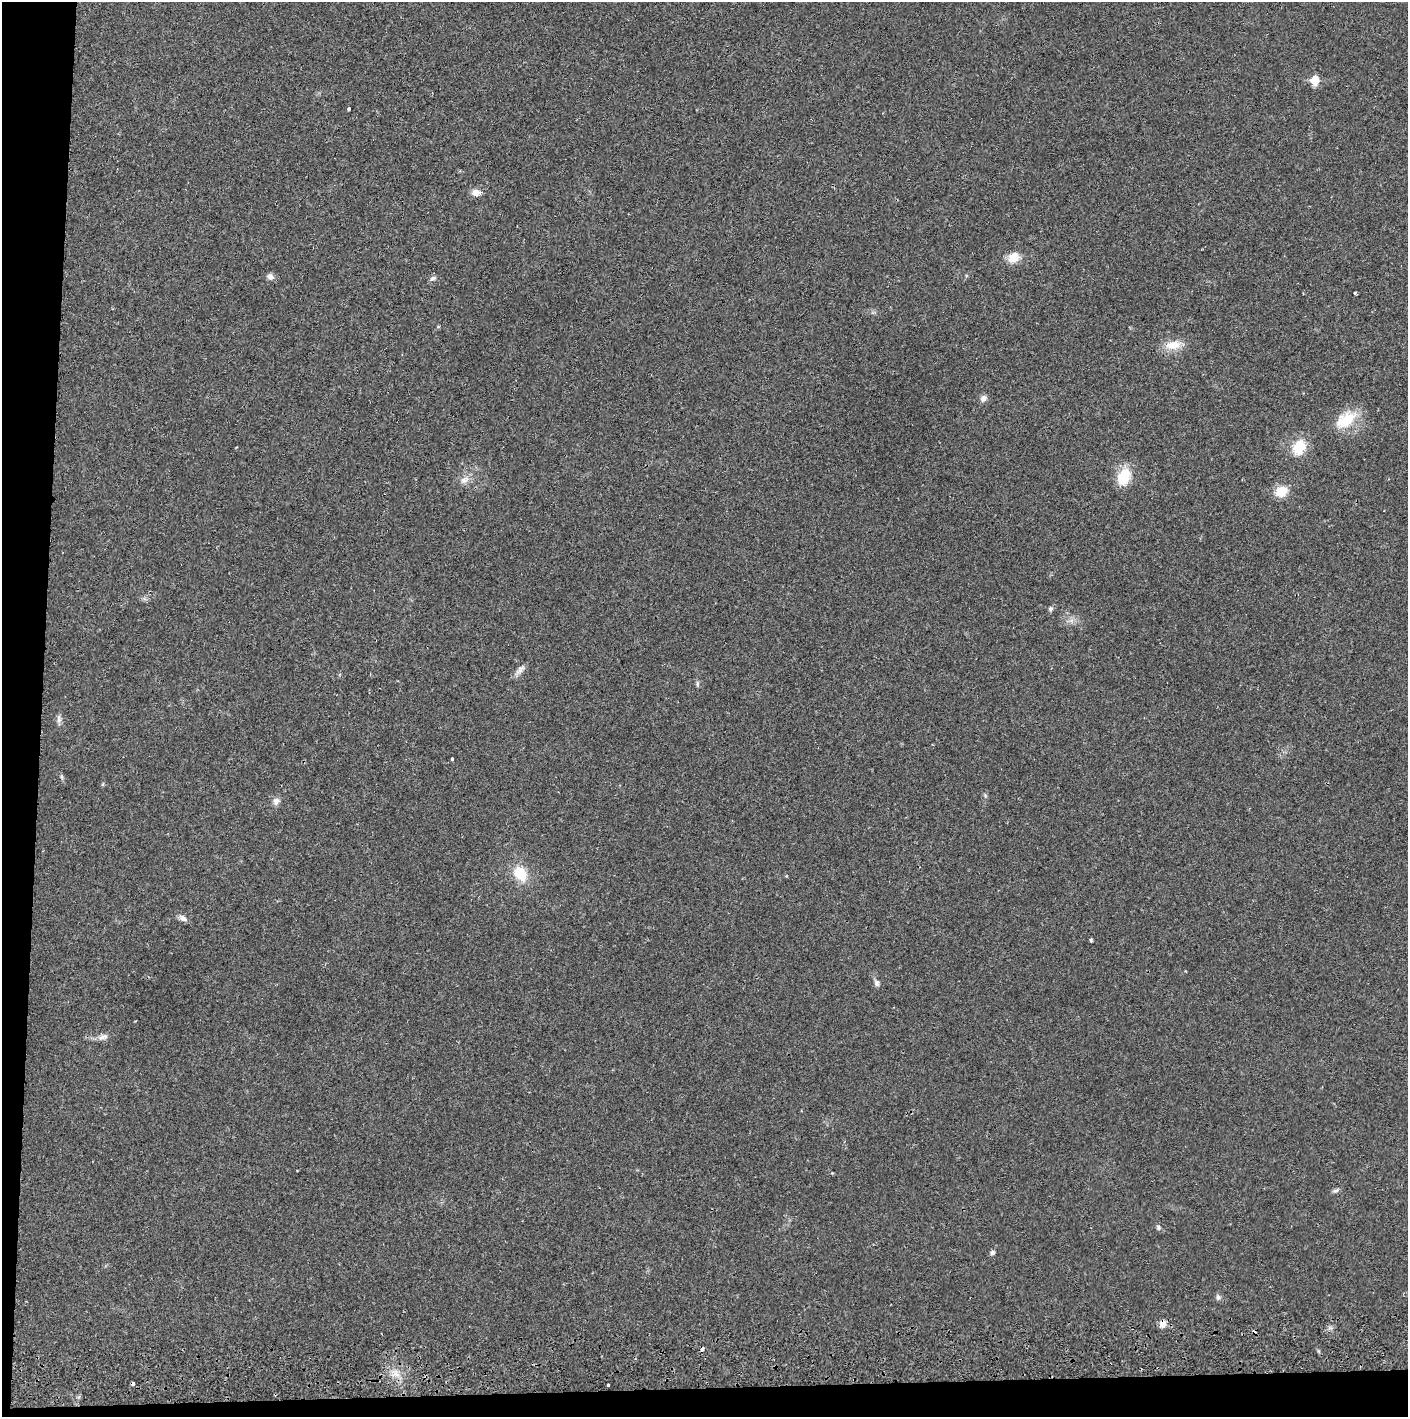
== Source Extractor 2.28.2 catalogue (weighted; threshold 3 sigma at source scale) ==
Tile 7 of 3 x 3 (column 1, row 3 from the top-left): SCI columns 4-1409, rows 56-1470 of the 4229 x 4360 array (HDU 1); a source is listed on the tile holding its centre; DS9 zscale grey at full resolution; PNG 1410 x 1419 px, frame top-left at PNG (2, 2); no overlay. Shown black and unused: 5% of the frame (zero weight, under 2 of 3 exposures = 3% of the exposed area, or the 3 px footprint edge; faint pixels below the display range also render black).
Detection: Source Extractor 2.28.2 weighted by HDU 2 'WHT'; one run over the whole footprint, this tile lists its part. Background 0.0211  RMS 0.0035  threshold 0.0156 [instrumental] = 3 sigma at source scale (4.5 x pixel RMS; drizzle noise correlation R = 1.50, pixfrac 1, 0.05/0.05 arcsec/px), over >= 5 px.
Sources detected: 38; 1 cosmic-ray / hot-pixel residue — not listed; the other 37 listed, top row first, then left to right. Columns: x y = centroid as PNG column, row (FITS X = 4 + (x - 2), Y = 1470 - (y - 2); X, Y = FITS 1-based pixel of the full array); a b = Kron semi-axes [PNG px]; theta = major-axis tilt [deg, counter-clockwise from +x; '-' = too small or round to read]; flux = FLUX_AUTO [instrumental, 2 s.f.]
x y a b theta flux
1315 80 6 5 - 9.3
349 109 3 3 - 1.2
476 193 10 7 -5 2.6
1013 258 16 12 31 4.2
270 277 9 8 - 1.4
433 278 10 5 26 0.97
1355 292 4 3 - 0.41
1173 345 24 11 9 5.7
984 398 9 8 - 1.5
1346 420 32 18 34 11
236 447 3 2 - 0.27
1299 447 19 15 65 8.6
1124 476 21 14 71 9.3
464 480 15 9 33 2.6
1281 491 17 13 19 5.5
1051 609 6 5 - 0.87
1071 620 7 4 -18 1.1
520 670 18 6 50 1.8
697 684 8 5 88 0.7
59 719 13 5 88 1.3
452 759 3 3 - 0.61
62 777 7 4 -71 0.58
276 801 10 8 53 1.8
520 874 15 11 -54 10
183 918 12 7 -31 1.6
1091 940 4 3 - 0.61
877 983 9 7 -75 1.1
103 1037 15 7 17 2
1335 1191 9 5 13 0.87
1158 1227 7 6 - 0.79
992 1253 6 5 - 1
1218 1297 8 7 - 1
1162 1324 9 8 - 2.2
702 1349 4 3 - 1.5
396 1374 9 6 -65 2.1
133 1384 4 3 - 2.9
608 1385 3 3 - 1.5
Overlapping masked pixels (flux is a lower limit): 3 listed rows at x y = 1162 1324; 702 1349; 133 1384